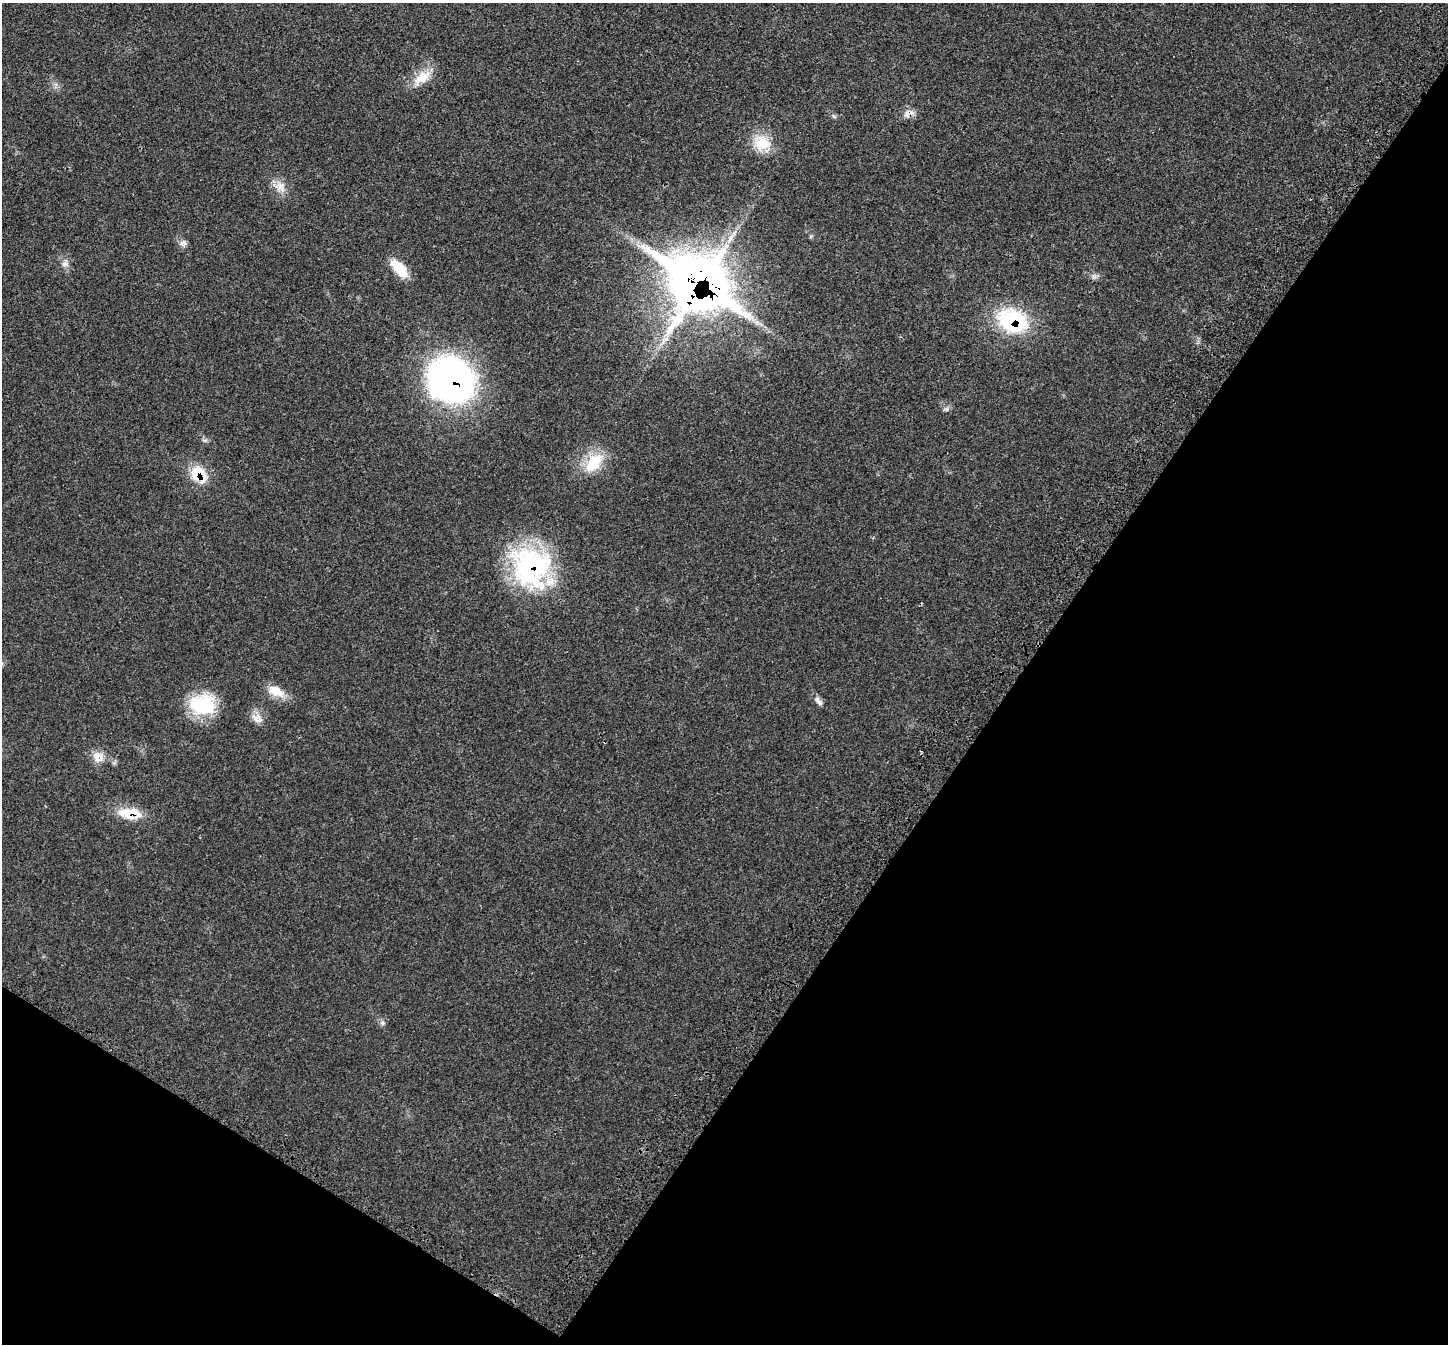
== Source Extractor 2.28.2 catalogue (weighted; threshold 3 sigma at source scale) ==
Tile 15 of 4 x 4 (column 3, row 4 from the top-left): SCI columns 3002-4447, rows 248-1589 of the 6007 x 6004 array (HDU 1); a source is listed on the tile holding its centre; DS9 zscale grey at full resolution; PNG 1450 x 1346 px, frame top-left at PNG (2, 3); no overlay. Shown black and unused: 35% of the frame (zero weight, under 3 of 4 exposures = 8% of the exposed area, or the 3 px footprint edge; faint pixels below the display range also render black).
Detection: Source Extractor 2.28.2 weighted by HDU 2 'WHT'; one run over the whole footprint, this tile lists its part. Background 0.0209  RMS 0.0033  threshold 0.015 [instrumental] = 3 sigma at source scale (4.5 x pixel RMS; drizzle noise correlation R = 1.50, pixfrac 1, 0.05/0.05 arcsec/px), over >= 5 px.
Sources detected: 21; all 21 listed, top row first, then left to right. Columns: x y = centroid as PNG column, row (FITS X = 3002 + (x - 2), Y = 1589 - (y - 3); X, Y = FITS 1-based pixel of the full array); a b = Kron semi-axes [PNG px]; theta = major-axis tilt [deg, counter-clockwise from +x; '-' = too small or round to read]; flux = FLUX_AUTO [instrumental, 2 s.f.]
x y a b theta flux
422 78 29 13 39 6
907 115 11 7 -87 1.8
834 116 8 3 -45 0.46
762 143 21 20 - 8
280 186 16 13 5 3.4
184 242 9 3 -46 0.67
65 263 12 8 75 1.7
399 269 25 12 -47 6.9
697 283 39 30 -32 470
1012 321 35 26 -21 27
451 380 49 44 -39 110
594 463 31 18 50 9.9
198 474 23 17 -45 8.8
531 567 50 46 -61 49
276 691 24 12 -27 5.2
818 701 15 6 -53 1.5
202 704 34 25 27 16
256 718 16 10 -63 2.4
97 758 18 9 -86 3
129 812 34 11 6 6.9
382 1023 6 5 - 0.67
Overlapping masked pixels (flux is a lower limit): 7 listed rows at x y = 907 115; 697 283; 1012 321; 451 380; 198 474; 531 567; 129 812